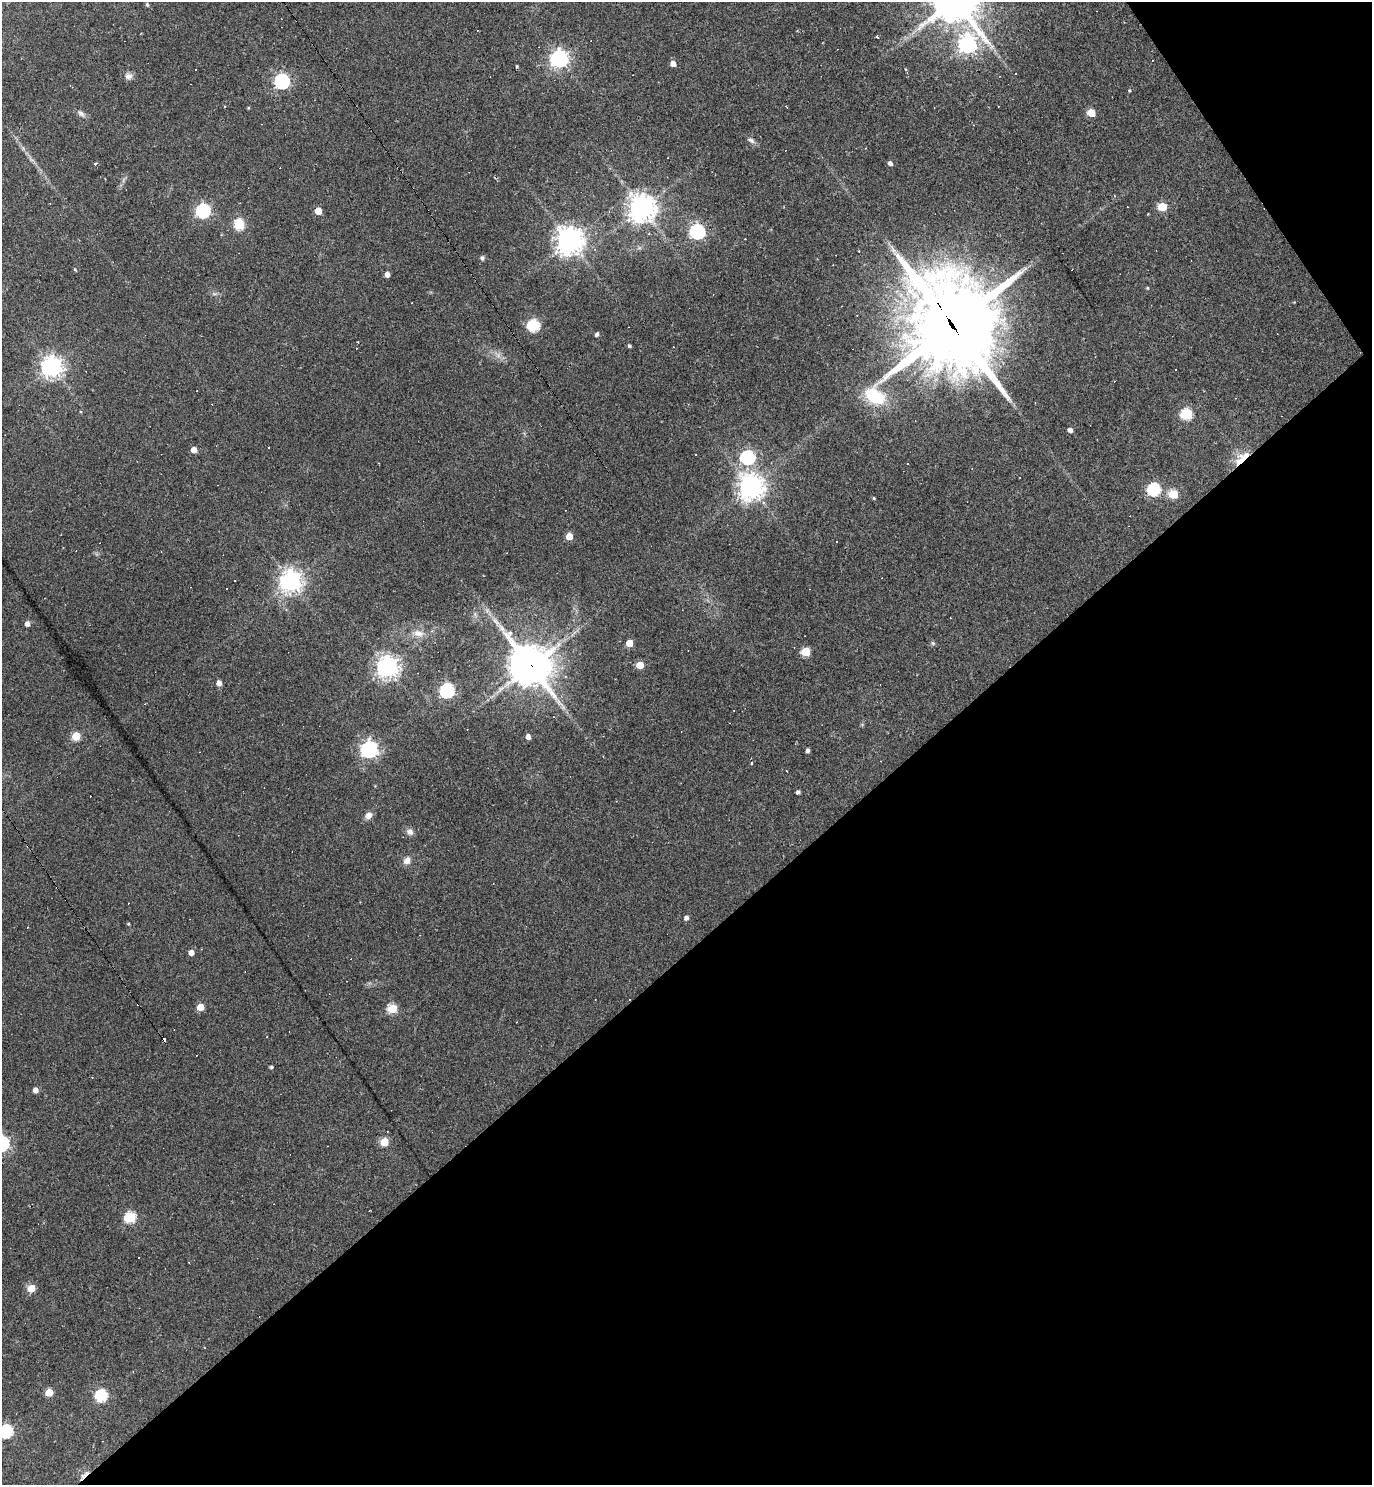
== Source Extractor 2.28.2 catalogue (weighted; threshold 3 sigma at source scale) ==
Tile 12 of 4 x 4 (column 4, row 3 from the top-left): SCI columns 4266-5635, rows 1484-2966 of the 5928 x 5933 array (HDU 1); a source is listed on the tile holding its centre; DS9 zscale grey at full resolution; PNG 1374 x 1487 px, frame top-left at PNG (2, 2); no overlay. Shown black and unused: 38% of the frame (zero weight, under 2 of 3 exposures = <1% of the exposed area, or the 3 px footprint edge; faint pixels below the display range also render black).
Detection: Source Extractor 2.28.2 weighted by HDU 2 'WHT'; one run over the whole footprint, this tile lists its part. Background 0.103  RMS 0.0068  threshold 0.0304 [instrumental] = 3 sigma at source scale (4.5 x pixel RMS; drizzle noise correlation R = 1.50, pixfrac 1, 0.05/0.05 arcsec/px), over >= 5 px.
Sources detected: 125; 2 too faint to see at this stretch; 1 inside a brighter object's white glare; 30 cosmic-ray / hot-pixel residue — not listed; the other 92 listed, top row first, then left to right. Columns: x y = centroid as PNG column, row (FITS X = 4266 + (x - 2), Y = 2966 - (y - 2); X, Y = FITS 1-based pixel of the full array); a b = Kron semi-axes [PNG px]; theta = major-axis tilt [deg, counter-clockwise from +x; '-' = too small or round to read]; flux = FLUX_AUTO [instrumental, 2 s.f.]
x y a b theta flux
147 4 6 4 -64 0.96
877 36 3 3 - 10
968 44 7 7 - 260
559 59 7 7 - 300
673 64 5 4 - 5.6
517 66 4 3 - 0.66
196 70 3 3 - 1.4
906 70 4 3 - 0.72
1016 73 3 2 - 0.53
128 76 11 9 -3 3.1
282 81 6 6 - 170
1129 91 3 3 - 0.71
786 107 4 2 - 0.51
248 108 4 3 - 0.64
81 113 12 7 -39 2.8
1091 113 5 5 - 18
751 140 12 6 -33 2.4
668 158 3 2 - 0.46
890 163 5 4 - 2.3
1114 196 4 3 - 0.51
1162 207 6 5 - 24
642 208 9 9 - 830
203 211 6 6 - 140
318 211 5 5 - 13
239 224 6 5 - 53
697 231 6 6 - 180
570 241 9 9 - 850
859 251 3 2 - 0.52
482 258 7 6 - 1.5
75 270 5 3 - 0.71
387 274 4 4 - 3.7
1147 288 4 4 - 0.72
215 294 8 4 0 1.5
534 325 6 6 - 80
952 325 37 34 -81 8200
597 334 5 4 - 1.9
629 346 3 3 - 1.8
52 366 7 7 - 470
1187 414 6 6 - 63
1070 430 4 4 - 2.8
194 450 5 5 - 5.9
695 454 3 2 - 1
748 457 6 6 - 130
1242 458 21 8 44 14
908 464 3 2 - 0.43
751 487 9 9 - 640
1154 489 6 6 - 91
1173 494 6 5 - 29
874 498 3 3 - 0.74
569 536 5 5 - 11
235 580 3 2 - 0.56
291 581 8 7 - 540
226 589 2 2 - 0.49
27 624 5 4 - 3.7
418 633 17 9 -7 6.5
629 643 5 5 - 12
933 643 6 5 - 1.1
805 652 5 5 - 27
640 665 5 5 - 14
531 666 14 13 - 1600
388 667 8 8 - 480
565 676 4 3 - 1.2
219 683 5 4 - 4.5
447 691 6 6 - 160
76 736 5 5 - 28
528 737 4 4 - 4.4
369 749 7 6 - 260
808 750 4 4 - 2.1
751 763 5 4 - 0.91
787 771 3 2 - 0.35
798 792 4 4 - 1.9
368 815 9 7 48 4.2
410 832 9 7 -42 3.2
407 860 10 9 - 4.1
686 918 5 4 - 2.4
128 923 4 3 - 0.79
27 927 3 2 - 0.5
191 953 5 4 - 5.1
200 1007 5 5 - 11
392 1009 5 5 - 37
271 1067 4 4 - 1.2
36 1090 5 4 - 4.1
384 1142 5 5 - 23
2 1143 6 6 - 190
130 1217 6 5 - 60
138 1257 3 2 - 0.63
189 1262 2 2 - 0.49
31 1288 5 5 - 15
49 1392 5 5 - 18
101 1396 6 6 - 87
6 1431 6 6 - 120
84 1475 17 4 47 3.8
Overlapping masked pixels (flux is a lower limit): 4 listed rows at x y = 952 325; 1242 458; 531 666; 84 1475
Isophote crosses this tile's border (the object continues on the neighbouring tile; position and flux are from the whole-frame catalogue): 2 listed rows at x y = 2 1143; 6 1431